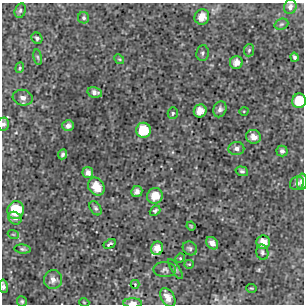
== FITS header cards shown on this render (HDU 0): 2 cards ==
NAXIS1  =                  302 / NUMBER OF ELEMENTS ALONG THIS AXIS
NAXIS2  =                  302 / NUMBER OF ELEMENTS ALONG THIS AXIS

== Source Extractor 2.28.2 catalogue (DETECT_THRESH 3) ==
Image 302 x 302 px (HDU 0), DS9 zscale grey, 1 PNG px = 1 image px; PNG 306 x 306 px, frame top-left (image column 1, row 302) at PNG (2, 3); each listed source drawn as its Kron ellipse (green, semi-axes under 4 px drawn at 4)
Background 3.16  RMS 0.8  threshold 2.4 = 3 sigma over >= 5 px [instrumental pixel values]
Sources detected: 59; all 59 listed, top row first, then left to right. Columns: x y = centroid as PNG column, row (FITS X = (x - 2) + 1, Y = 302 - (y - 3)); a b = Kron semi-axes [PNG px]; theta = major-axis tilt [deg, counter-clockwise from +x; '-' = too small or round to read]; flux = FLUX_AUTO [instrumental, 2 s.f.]
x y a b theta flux
290 7 7 6 - 200
20 11 7 5 73 120
202 17 8 7 - 610
84 18 5 5 - 110
281 24 7 5 21 93
37 38 6 5 - 100
249 50 6 5 - 97
202 53 8 6 82 130
38 57 8 4 -81 95
294 57 4 3 - 97
119 59 5 4 - 65
236 62 6 6 - 390
20 68 5 4 - 75
95 92 7 5 -13 210
23 98 10 7 -15 240
299 101 7 7 - 1400
220 109 8 6 68 180
200 111 6 6 - 590
244 111 5 3 - 45
173 113 6 5 - 93
3 124 6 5 - 160
68 126 6 5 - 240
143 130 7 7 - 1700
253 137 7 6 - 370
236 149 8 6 -2 170
282 151 5 5 - 150
63 154 5 4 - 120
242 171 6 4 -17 110
88 173 6 5 - 260
302 182 8 5 87 270
297 183 7 6 - 160
96 187 9 7 -56 840
137 192 5 5 - 270
155 196 8 7 - 790
95 208 8 5 -56 130
16 210 9 8 - 1700
155 211 6 4 41 94
15 218 7 6 - 180
191 226 4 3 - 49
13 234 5 3 - 54
263 242 7 6 - 550
212 243 7 5 -50 260
110 244 6 3 29 100
157 248 7 6 - 500
190 248 7 6 - 120
23 249 8 4 -6 100
262 252 8 6 -74 130
180 258 5 4 - 66
189 264 5 4 - 51
175 269 11 4 -57 110
165 270 11 7 -4 170
53 280 9 9 - 340
135 284 4 3 - 42
3 286 7 3 -82 150
251 288 5 3 - 50
168 298 10 6 -59 410
22 301 5 5 - 90
84 302 5 3 - 43
133 303 9 4 0 270
At the frame edge (FLAGS 8, measured only in part): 5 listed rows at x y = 299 101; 3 124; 302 182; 3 286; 133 303